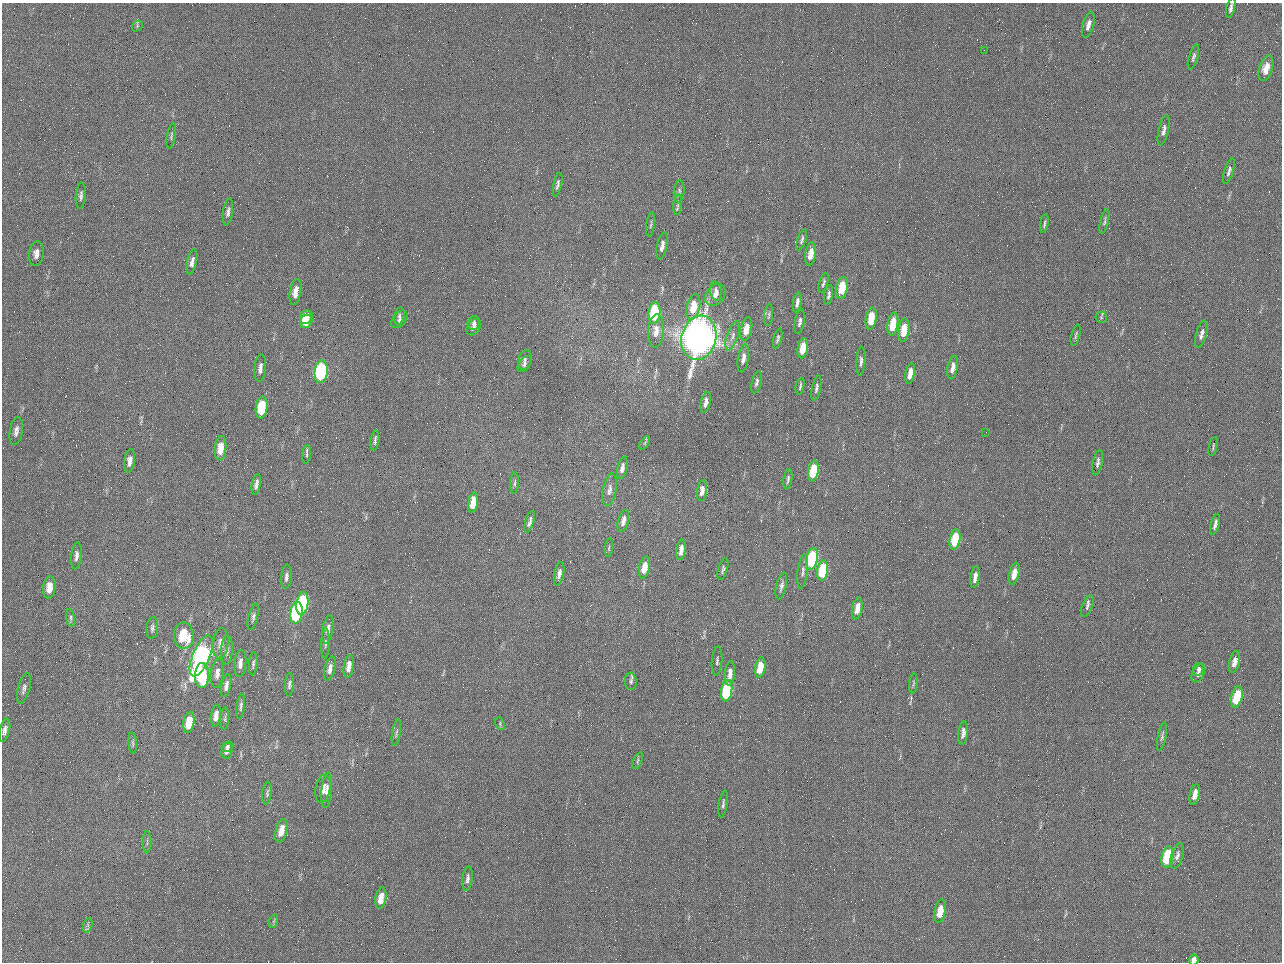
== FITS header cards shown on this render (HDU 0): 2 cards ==
NAXIS1  =                 1280 / length of data axis 1
NAXIS2  =                  960 / length of data axis 2

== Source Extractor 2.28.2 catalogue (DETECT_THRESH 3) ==
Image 1280 x 960 px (HDU 0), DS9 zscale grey, 1 PNG px = 1 image px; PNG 1284 x 964 px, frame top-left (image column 1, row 960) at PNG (2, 3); each listed source drawn as its Kron ellipse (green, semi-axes under 4 px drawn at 4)
Background 2560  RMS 180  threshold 552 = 3 sigma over >= 5 px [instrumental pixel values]
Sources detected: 159; all 159 listed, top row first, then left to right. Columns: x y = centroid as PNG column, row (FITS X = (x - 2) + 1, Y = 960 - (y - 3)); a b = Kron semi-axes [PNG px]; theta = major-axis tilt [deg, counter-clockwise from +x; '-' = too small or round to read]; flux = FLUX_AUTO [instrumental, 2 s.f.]
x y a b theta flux
1231 8 10 4 75 4.1e+04
1088 25 13 5 75 7.6e+04
137 26 6 4 51 1.9e+04
984 50 2 2 - 6.2e+04
1193 57 13 4 73 3.6e+04
1266 68 13 6 72 1.7e+05
1164 130 15 5 77 5.7e+04
171 136 13 3 79 2.5e+04
1229 171 13 4 72 4.5e+04
558 185 12 4 78 3.5e+04
679 191 11 5 85 3.3e+04
81 196 13 5 85 4.1e+04
678 205 10 4 84 3.0e+04
228 212 13 5 81 4.8e+04
1104 221 12 3 77 2.4e+04
651 224 12 3 81 2.3e+04
1044 224 9 3 80 2.2e+04
802 240 11 3 71 3.0e+04
662 246 14 5 79 7.0e+04
36 254 12 7 83 8.7e+04
811 254 11 5 81 1.5e+05
192 262 13 5 78 5.7e+04
823 283 10 3 73 2.9e+04
842 288 11 6 80 3.5e+05
716 291 10 6 -76 6.0e+04
295 292 13 5 81 1.1e+05
715 295 12 9 54 9.3e+04
829 295 10 4 81 3.7e+04
797 302 10 4 81 5.3e+04
693 307 13 6 78 2.8e+05
654 313 11 6 84 9.2e+05
769 315 11 4 83 3.2e+04
399 316 8 5 77 3.2e+04
306 317 7 6 - 2.0e+05
1101 317 6 5 - 1.8e+04
871 318 11 5 81 3.2e+05
399 319 10 6 51 3.4e+04
306 321 7 6 - 1.9e+05
800 322 12 5 81 4.2e+04
474 323 7 6 - 4.1e+04
893 324 11 5 81 3.3e+05
474 327 9 6 54 4.6e+04
746 329 12 5 78 1.5e+05
904 330 12 5 84 2.6e+05
656 331 16 8 86 1.4e+05
1201 334 14 5 74 6.4e+04
1076 335 11 3 75 2.3e+04
733 336 15 5 71 6.6e+04
699 338 22 17 76 1.2e+07
778 339 10 4 76 3.3e+04
803 348 10 5 81 2.1e+05
743 358 14 5 81 7.8e+04
525 360 10 6 74 4.2e+04
861 361 14 4 87 4.8e+04
524 364 9 5 54 3.5e+04
953 367 12 5 79 7.9e+04
260 368 14 6 85 6.7e+04
321 372 11 6 84 1.9e+06
910 373 10 4 79 1.5e+05
757 382 11 5 77 3.7e+04
800 386 8 3 77 2.4e+04
816 388 13 4 78 4.1e+04
706 402 11 5 77 7.5e+04
262 408 11 6 83 4.7e+05
16 431 14 6 80 6.5e+04
986 432 2 2 - 6.1e+03
375 440 10 3 82 3.4e+04
645 443 7 3 58 1.5e+04
1213 446 10 3 76 1.7e+04
220 448 12 5 84 2.2e+05
307 454 9 3 85 2.6e+04
130 461 11 5 82 8.5e+04
1098 463 13 4 79 4.3e+04
622 468 11 5 77 6.0e+04
813 471 10 5 81 5.3e+05
788 479 10 4 82 3.0e+04
515 483 10 3 86 2.4e+04
256 484 11 4 80 5.3e+04
610 490 17 6 81 7.0e+04
702 490 11 5 81 8.1e+04
473 503 10 4 81 1.9e+05
623 521 11 5 75 8.0e+04
530 522 11 4 75 4.0e+04
1215 524 11 4 75 4.6e+04
955 540 10 5 78 6.3e+05
609 548 9 3 85 1.5e+04
681 550 10 4 82 8.1e+04
76 556 13 5 86 5.5e+04
812 559 11 5 79 1.4e+06
644 567 11 5 79 1.9e+05
723 569 11 4 74 3.1e+04
823 570 10 5 80 7.4e+05
803 571 17 5 83 5.0e+04
559 574 12 5 78 6.2e+04
1014 574 11 5 77 1.4e+05
286 577 12 5 84 4.7e+04
975 577 11 4 81 8.2e+04
781 586 14 5 76 4.6e+04
49 587 11 6 84 1.6e+05
302 603 11 6 82 1.3e+06
1087 606 11 5 69 3.8e+04
857 608 11 5 80 1.4e+05
296 613 11 6 83 1.4e+06
253 617 13 4 77 4.0e+04
71 618 9 4 -80 2.6e+04
152 628 11 6 84 4.0e+04
328 629 14 5 80 7.4e+04
184 636 13 10 -86 4.6e+05
221 643 15 7 85 1.0e+05
325 643 15 4 88 3.1e+04
227 650 14 6 86 5.1e+04
201 656 22 8 67 3.2e+06
717 661 14 5 85 4.2e+04
1234 662 11 5 75 9.1e+04
240 663 13 6 84 7.8e+04
253 664 12 4 85 2.9e+04
349 666 11 5 81 1.0e+05
760 668 10 5 80 3.0e+05
330 669 12 5 76 7.2e+04
1199 669 6 5 - 3.4e+04
217 673 14 6 83 8.0e+04
730 673 12 5 83 9.6e+04
1198 673 9 6 65 4.7e+04
202 675 12 7 90 7.0e+05
631 681 8 6 -87 3.3e+04
913 684 10 3 84 1.8e+04
289 685 11 4 87 3.6e+04
226 686 11 5 79 5.9e+04
24 688 16 6 75 5.4e+04
727 691 11 5 82 1.0e+06
1237 697 11 5 76 6.5e+05
241 706 12 4 82 3.4e+04
216 716 11 5 83 9.1e+04
225 719 11 4 86 2.4e+04
189 723 10 5 81 2.6e+05
500 724 7 4 -68 1.9e+04
5 730 12 5 78 6.1e+04
396 733 13 3 81 2.2e+04
963 733 12 5 83 6.9e+04
1162 736 14 3 78 3.0e+04
133 743 10 4 -85 2.4e+04
228 747 6 4 29 2.6e+04
227 751 8 5 76 4.5e+04
638 761 9 4 68 2.2e+04
323 789 14 7 80 1.0e+05
327 790 17 5 85 7.9e+04
267 793 11 4 85 2.8e+04
1195 794 10 5 77 9.8e+04
723 804 13 4 81 3.7e+04
281 831 12 6 76 1.6e+05
147 842 11 2 90 1.9e+04
1177 856 13 6 73 5.0e+04
1167 857 10 6 80 9.6e+05
467 879 12 5 83 4.6e+04
381 898 11 5 81 1.7e+05
940 911 12 5 80 2.2e+05
274 921 7 4 71 2.1e+04
88 925 7 4 72 3.0e+04
1194 960 5 5 - 6.6e+04
At the frame edge (FLAGS 8, measured only in part): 3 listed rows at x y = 1231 8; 5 730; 1194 960